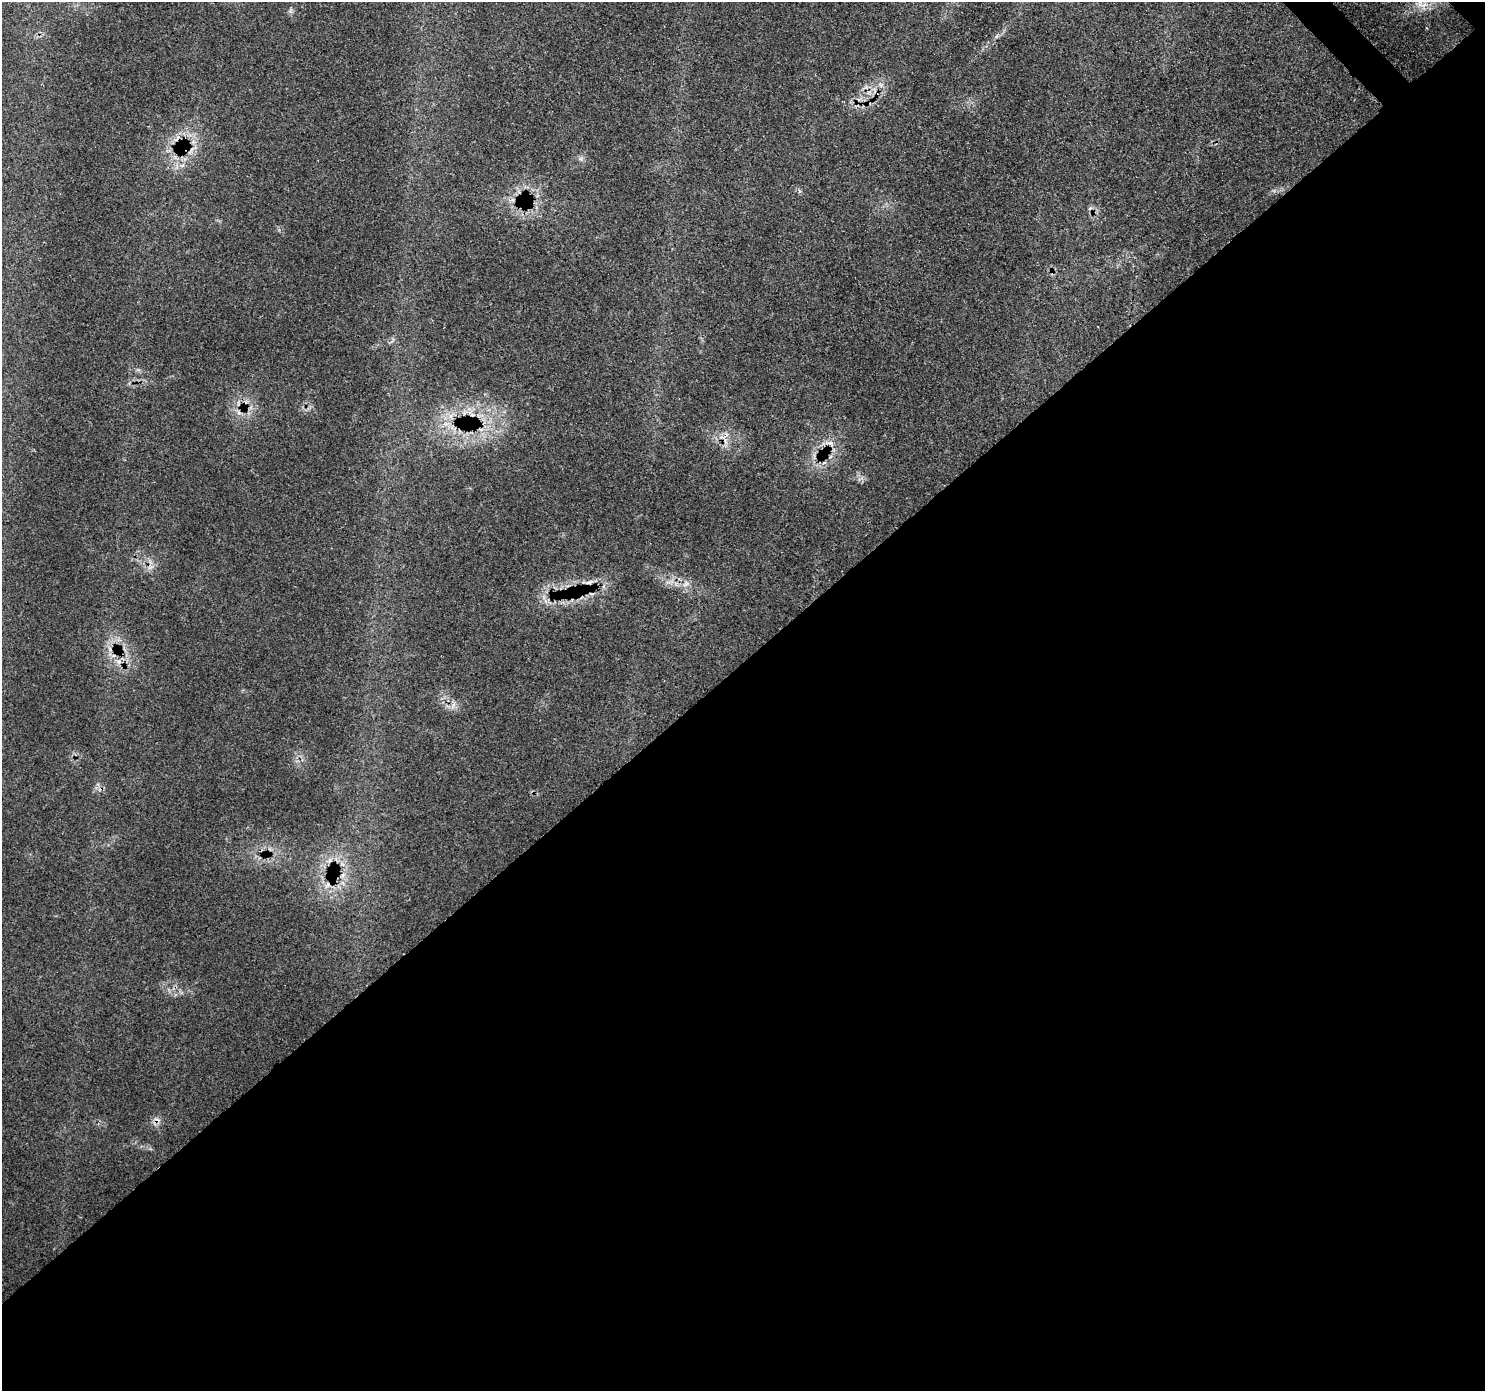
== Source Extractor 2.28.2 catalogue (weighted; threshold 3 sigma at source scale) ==
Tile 15 of 4 x 4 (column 3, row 4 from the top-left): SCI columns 3056-4538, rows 228-1616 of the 6114 x 6074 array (HDU 1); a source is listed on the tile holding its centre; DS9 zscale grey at full resolution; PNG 1487 x 1393 px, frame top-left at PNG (2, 2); no overlay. Shown black and unused: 53% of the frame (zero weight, under 3 of 4 exposures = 8% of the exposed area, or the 3 px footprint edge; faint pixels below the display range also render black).
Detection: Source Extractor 2.28.2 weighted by HDU 2 'WHT'; one run over the whole footprint, this tile lists its part. Background 0.126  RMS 0.0044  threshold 0.0197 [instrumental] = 3 sigma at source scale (4.5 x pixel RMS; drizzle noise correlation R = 1.50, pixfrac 1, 0.0396/0.0396 arcsec/px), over >= 5 px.
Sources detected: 15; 6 cosmic-ray / hot-pixel residue — not listed; the other 9 listed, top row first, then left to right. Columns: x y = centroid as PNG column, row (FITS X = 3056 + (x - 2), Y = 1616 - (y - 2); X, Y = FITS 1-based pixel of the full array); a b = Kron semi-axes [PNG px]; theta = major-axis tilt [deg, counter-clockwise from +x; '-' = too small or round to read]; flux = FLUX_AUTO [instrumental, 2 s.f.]
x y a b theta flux
1423 5 19 7 13 5.5
881 85 6 6 - 1.3
183 148 11 10 - 3
829 443 12 4 0 1.9
589 582 11 5 17 1.8
686 584 11 7 22 2.4
453 705 11 4 68 1.4
329 860 7 4 45 1.2
343 875 7 4 71 1.1
Overlapping masked pixels (flux is a lower limit): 2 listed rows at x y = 183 148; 589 582
Isophote crosses this tile's border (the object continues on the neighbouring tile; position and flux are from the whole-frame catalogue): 1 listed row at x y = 1423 5